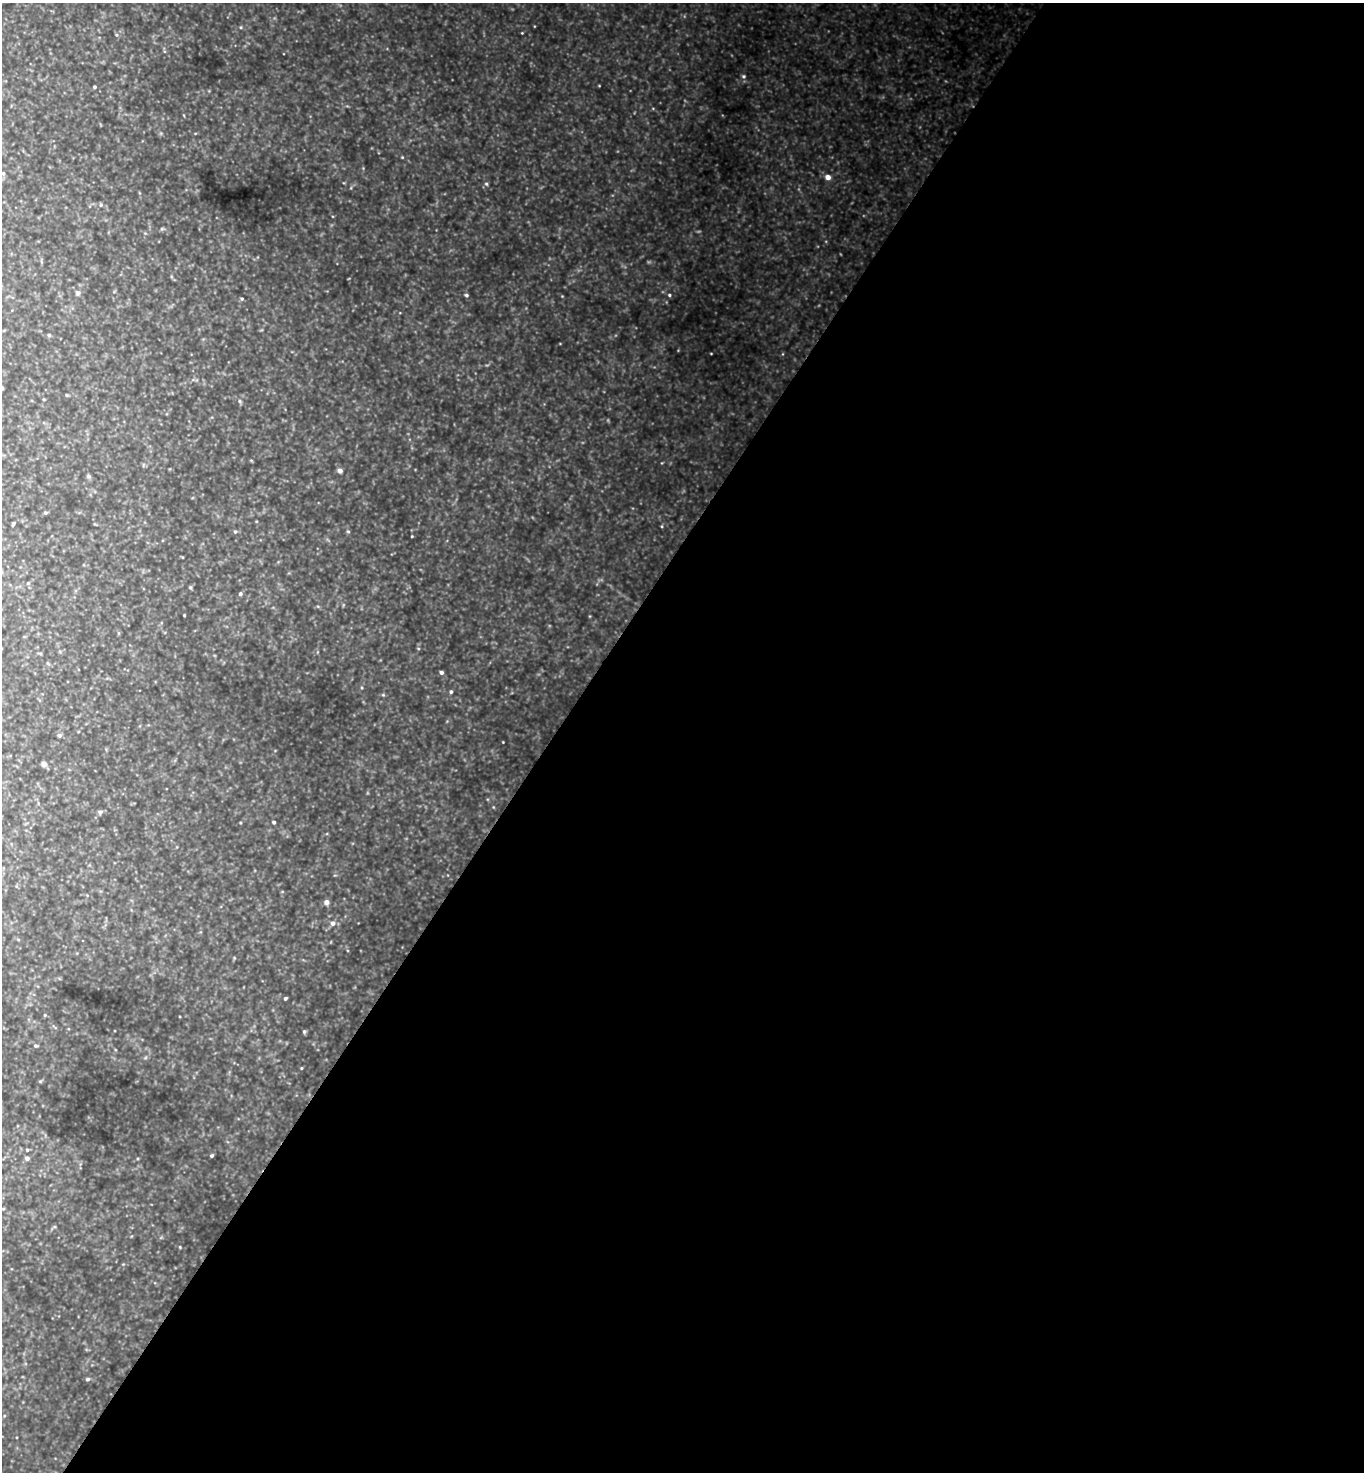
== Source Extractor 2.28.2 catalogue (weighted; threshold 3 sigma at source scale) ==
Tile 12 of 4 x 4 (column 4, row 3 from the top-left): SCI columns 4382-5743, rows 1474-2943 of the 5896 x 5890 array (HDU 1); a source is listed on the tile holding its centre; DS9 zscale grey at full resolution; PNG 1366 x 1474 px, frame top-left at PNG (2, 3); no overlay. Shown black and unused: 60% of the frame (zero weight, under 3 of 4 exposures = <1% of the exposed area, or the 3 px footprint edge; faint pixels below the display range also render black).
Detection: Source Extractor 2.28.2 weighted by HDU 2 'WHT'; one run over the whole footprint, this tile lists its part. Background 1.13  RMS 0.11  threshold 0.476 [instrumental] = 3 sigma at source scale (4.5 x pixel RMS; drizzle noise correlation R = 1.50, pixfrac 1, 0.05/0.05 arcsec/px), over >= 5 px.
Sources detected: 60; all 60 listed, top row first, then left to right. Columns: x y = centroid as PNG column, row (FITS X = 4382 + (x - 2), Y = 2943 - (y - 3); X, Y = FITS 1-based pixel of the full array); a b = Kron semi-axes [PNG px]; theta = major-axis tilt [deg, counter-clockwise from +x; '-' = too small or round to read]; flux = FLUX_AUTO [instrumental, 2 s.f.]
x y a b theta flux
241 27 5 3 - 11
522 33 3 3 - 7.4
117 35 5 3 - 13
743 76 6 5 - 22
599 86 4 2 - 7.4
94 87 3 3 - 20
402 157 4 3 - 8.9
3 173 4 4 - 19
828 177 5 4 - 99
486 184 6 4 -66 18
101 205 6 4 89 15
162 229 5 5 - 16
78 293 5 5 - 42
466 295 5 4 - 21
669 295 5 4 - 17
562 296 3 3 - 7.3
242 299 4 3 - 16
49 335 4 4 - 20
711 353 3 2 - 7.4
67 395 4 4 - 12
44 399 4 3 - 10
240 401 6 5 - 19
340 471 4 4 - 60
88 476 5 4 - 26
45 513 5 4 - 15
13 524 4 3 - 16
662 526 5 3 - 10
348 531 5 4 - 14
235 532 5 4 - 18
412 536 3 2 - 9.2
2 572 6 4 -71 12
28 583 5 5 - 15
190 587 5 4 - 17
240 594 4 4 - 22
184 615 3 3 - 11
118 633 6 4 -89 12
40 653 5 3 - 12
441 672 4 4 - 33
362 688 4 3 - 11
451 692 4 4 - 23
383 695 5 5 - 15
60 735 6 5 - 21
503 742 2 2 - 6.7
44 764 4 4 - 76
493 807 5 3 - 9.3
100 812 5 5 - 30
274 822 3 3 - 23
326 902 5 5 - 67
333 923 6 6 - 50
285 998 4 3 - 22
45 1015 4 4 - 10
304 1032 5 4 - 18
35 1046 5 5 - 17
301 1068 3 3 - 8.9
40 1081 5 4 - 11
27 1150 5 4 - 15
211 1156 4 3 - 19
27 1158 5 5 - 35
54 1227 6 4 18 14
88 1379 5 5 - 21
Isophote crosses this tile's border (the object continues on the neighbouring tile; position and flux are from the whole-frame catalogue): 1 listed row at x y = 2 572
Unlisted compact peaks at least as high as the median listed source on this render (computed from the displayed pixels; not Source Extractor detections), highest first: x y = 180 1247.